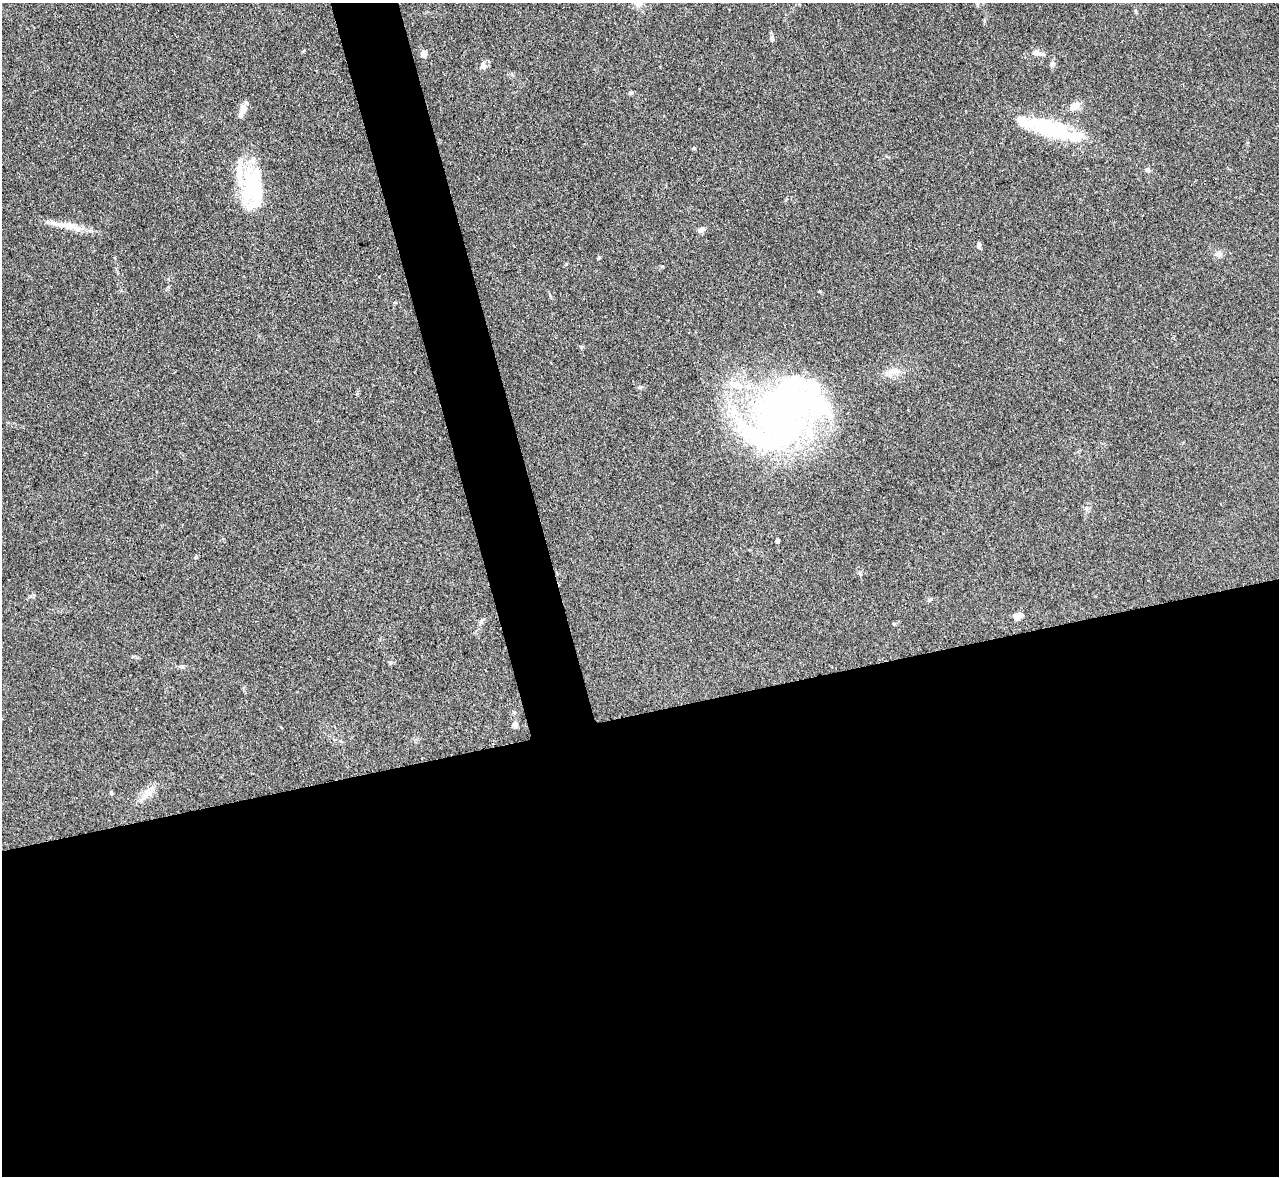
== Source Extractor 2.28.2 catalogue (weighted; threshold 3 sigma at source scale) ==
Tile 15 of 4 x 4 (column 3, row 4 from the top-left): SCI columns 2565-3841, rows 146-1319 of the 5127 x 5108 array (HDU 1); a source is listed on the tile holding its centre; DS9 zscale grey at full resolution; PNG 1281 x 1178 px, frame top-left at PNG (2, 3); no overlay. Shown black and unused: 43% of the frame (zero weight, under 3 of 4 exposures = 1% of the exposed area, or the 3 px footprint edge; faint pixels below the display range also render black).
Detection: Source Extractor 2.28.2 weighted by HDU 2 'WHT'; one run over the whole footprint, this tile lists its part. Background 0.334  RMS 0.0099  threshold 0.0443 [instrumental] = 3 sigma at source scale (4.5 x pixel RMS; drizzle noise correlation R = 1.50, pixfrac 1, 0.05/0.05 arcsec/px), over >= 5 px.
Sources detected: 39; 5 inside a brighter object's white glare — not listed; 5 inside a brighter listed object's ellipse — not listed separately; the other 29 listed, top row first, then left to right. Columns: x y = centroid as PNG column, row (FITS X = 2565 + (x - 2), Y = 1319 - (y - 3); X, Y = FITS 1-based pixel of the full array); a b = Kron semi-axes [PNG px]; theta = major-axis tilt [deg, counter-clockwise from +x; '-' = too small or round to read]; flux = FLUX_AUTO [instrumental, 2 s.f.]
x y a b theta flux
772 39 8 6 -77 2.3
424 53 7 6 - 5.9
1037 53 14 6 -13 5
1052 64 7 5 45 2
483 66 9 7 -33 4.1
631 93 5 5 - 1.5
1075 106 14 7 34 8.7
243 108 11 9 88 7.3
1053 130 50 18 -9 66
240 161 10 7 72 5.1
1147 170 6 6 - 2.2
253 186 48 20 70 57
69 226 21 10 -9 14
701 229 11 6 20 3.5
979 246 7 5 -83 3
1218 254 9 7 -13 4.2
598 258 5 3 - 1.1
893 372 13 9 0 7.8
640 387 6 4 18 1.4
782 415 106 61 60 410
777 541 4 4 - 3.7
196 557 5 4 - 1.2
1017 616 9 6 32 11
480 622 7 4 70 1.9
390 663 6 5 - 1.4
182 667 6 4 -19 1.5
515 725 7 6 - 4
111 793 5 4 - 1.2
148 793 12 6 14 6.3
Unlisted compact peaks at least as high as the median listed source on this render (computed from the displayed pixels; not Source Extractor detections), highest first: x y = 694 148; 662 266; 820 291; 34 595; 931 599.